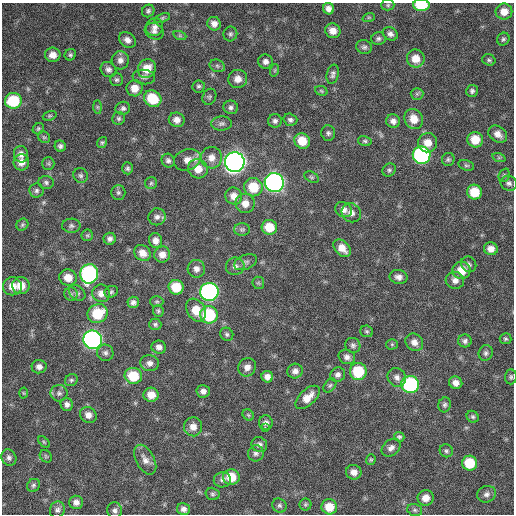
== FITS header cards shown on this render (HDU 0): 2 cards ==
NAXIS1  =                  512 / Axis length
NAXIS2  =                  512 / Axis length

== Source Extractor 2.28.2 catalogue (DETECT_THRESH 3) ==
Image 512 x 512 px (HDU 0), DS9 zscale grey, 1 PNG px = 1 image px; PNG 516 x 516 px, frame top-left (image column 1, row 512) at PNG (2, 3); each listed source drawn as its Kron ellipse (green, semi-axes under 4 px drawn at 4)
Background 364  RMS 20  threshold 59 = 3 sigma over >= 5 px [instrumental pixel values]
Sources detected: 192; all 192 listed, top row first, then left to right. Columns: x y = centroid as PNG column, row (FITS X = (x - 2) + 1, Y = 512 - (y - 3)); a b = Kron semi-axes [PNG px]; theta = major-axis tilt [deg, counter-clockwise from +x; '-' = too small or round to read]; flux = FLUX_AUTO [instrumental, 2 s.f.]
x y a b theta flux
388 5 6 5 - 2300
421 5 8 6 -3 54000
329 9 6 5 - 7700
148 11 6 6 - 2800
504 12 8 8 - 14000
369 17 6 4 18 1600
162 18 8 4 19 2300
214 24 7 6 - 7400
154 27 9 8 - 6500
154 31 10 8 -27 5800
333 31 8 7 - 11000
230 34 7 7 - 3100
390 34 8 6 -34 5100
180 36 7 4 -19 2100
378 39 7 6 - 3400
503 39 7 6 - 2800
127 40 9 7 -37 7300
364 47 8 6 -19 3500
53 55 7 7 - 11000
70 55 6 5 - 2500
416 59 9 9 - 17000
120 60 9 8 - 6800
489 60 7 5 -18 2600
265 61 7 7 - 5600
217 66 8 6 -22 3200
108 69 8 7 - 5100
147 69 10 8 59 20000
275 70 6 4 72 1800
333 74 10 6 77 4300
144 77 11 7 -6 4600
238 79 9 9 - 11000
116 80 6 6 - 2900
198 86 6 6 - 2800
135 88 8 8 - 15000
321 91 6 4 -23 2000
472 91 6 6 - 3200
417 94 6 6 - 2600
209 97 8 6 65 2800
153 99 9 8 - 38000
13 101 8 8 - 60000
97 107 7 4 -89 2100
231 107 7 7 - 3900
123 108 7 6 - 3600
50 116 7 4 19 1900
119 118 6 6 - 2800
414 119 10 9 - 17000
177 120 8 7 - 8500
290 120 7 6 - 3800
275 121 7 6 - 3900
393 121 7 6 - 5800
221 123 10 7 2 4300
38 129 6 5 - 2100
328 133 8 7 - 3600
498 134 10 7 -37 9100
44 137 6 5 - 2300
475 140 8 7 - 23000
302 141 8 7 - 24000
365 141 7 5 -15 2500
102 142 5 4 - 2000
428 143 9 9 - 15000
60 146 6 5 - 3400
21 154 8 7 - 6900
422 155 9 8 - 230000
211 158 11 10 - 11000
499 158 7 4 -18 2100
448 159 6 6 - 2800
187 160 14 10 20 12000
168 161 7 6 - 3900
21 162 8 7 - 9900
235 162 10 10 - 890000
48 164 6 6 - 2200
466 165 8 5 -16 2600
127 168 6 5 - 2900
198 169 10 9 - 18000
389 170 7 6 - 2700
81 175 8 7 - 3500
504 175 7 5 68 2300
311 177 8 5 -27 2400
46 182 7 6 - 3300
151 183 6 6 - 2400
274 183 9 9 - 500000
509 183 8 7 - 4300
253 187 9 9 - 35000
36 191 7 7 - 3500
474 192 7 7 - 32000
118 193 7 7 - 3200
234 196 9 8 - 11000
245 203 9 9 - 12000
344 210 9 7 -32 7200
351 213 10 9 - 7900
157 217 9 8 - 5600
22 225 6 5 - 2500
71 226 9 7 2 3800
269 227 8 7 - 28000
242 229 8 6 0 2900
87 235 6 5 - 2000
110 239 6 6 - 4500
156 240 7 6 - 7600
342 248 10 7 -46 13000
491 249 7 6 - 9800
142 253 9 7 -42 11000
162 255 8 8 - 9700
246 262 12 7 22 4700
469 264 8 7 - 3900
235 266 9 8 - 6000
196 269 9 8 - 6500
462 270 9 8 - 23000
89 274 10 9 - 240000
398 277 9 7 -12 6500
68 278 9 8 - 15000
455 280 9 8 - 7600
258 283 6 6 - 2300
21 285 8 8 - 19000
12 286 9 9 - 14000
176 287 7 7 - 31000
111 292 7 5 27 2500
209 292 9 9 - 320000
77 293 9 6 -43 4000
101 293 9 8 - 9600
71 294 7 6 - 3200
133 302 5 5 - 4400
157 302 7 5 0 2000
196 310 12 9 -58 21000
158 311 6 5 - 2300
97 313 10 9 - 43000
209 315 9 8 - 74000
155 324 6 5 - 2700
367 331 6 5 - 2300
227 334 7 6 - 2800
505 339 6 5 - 2600
93 340 9 9 - 430000
465 341 6 6 - 3800
414 342 9 8 - 8400
392 344 5 5 - 1900
353 345 8 7 - 3900
159 347 7 6 - 6400
105 353 8 8 - 4400
486 353 8 7 - 4000
347 357 8 7 - 5800
150 363 9 8 - 6600
39 367 7 6 - 5800
247 367 9 8 - 8800
295 371 8 7 - 6300
358 371 8 8 - 53000
338 375 8 7 - 4800
133 376 8 8 - 42000
267 377 6 5 - 7300
397 377 10 8 -49 6900
511 377 7 6 - 2700
71 380 6 5 - 2700
456 383 7 6 - 8300
410 384 9 8 - 160000
330 386 8 5 49 2700
203 391 7 6 - 6100
23 393 5 3 - 1300
59 393 8 8 - 4800
151 395 7 7 - 15000
308 397 15 8 43 16000
67 404 6 6 - 4700
445 405 7 6 - 3200
88 415 8 7 - 8600
248 415 6 5 - 1900
473 417 6 5 - 2600
266 423 7 7 - 5300
193 427 9 9 - 11000
265 428 3 3 - 5500
399 437 5 4 - 2500
44 442 7 4 -45 1700
259 445 8 7 - 5400
391 448 10 7 37 6200
446 451 7 6 - 3000
256 453 8 7 - 4700
46 456 7 5 -46 1900
9 458 8 7 - 4700
145 460 16 9 -61 9700
371 460 5 4 - 1800
470 463 7 7 - 39000
354 472 8 7 - 9000
231 477 8 7 - 26000
222 480 8 7 - 4500
33 485 7 6 - 2800
212 494 7 6 - 2800
487 494 10 8 22 5800
426 498 8 7 - 12000
76 502 7 6 - 6300
305 504 6 6 - 2100
279 506 7 6 - 3600
329 507 8 7 - 24000
183 509 7 6 - 5200
57 510 8 7 - 4400
115 510 8 7 - 4400
415 510 7 5 -15 3000
At the frame edge (FLAGS 8, measured only in part): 1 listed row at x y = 421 5